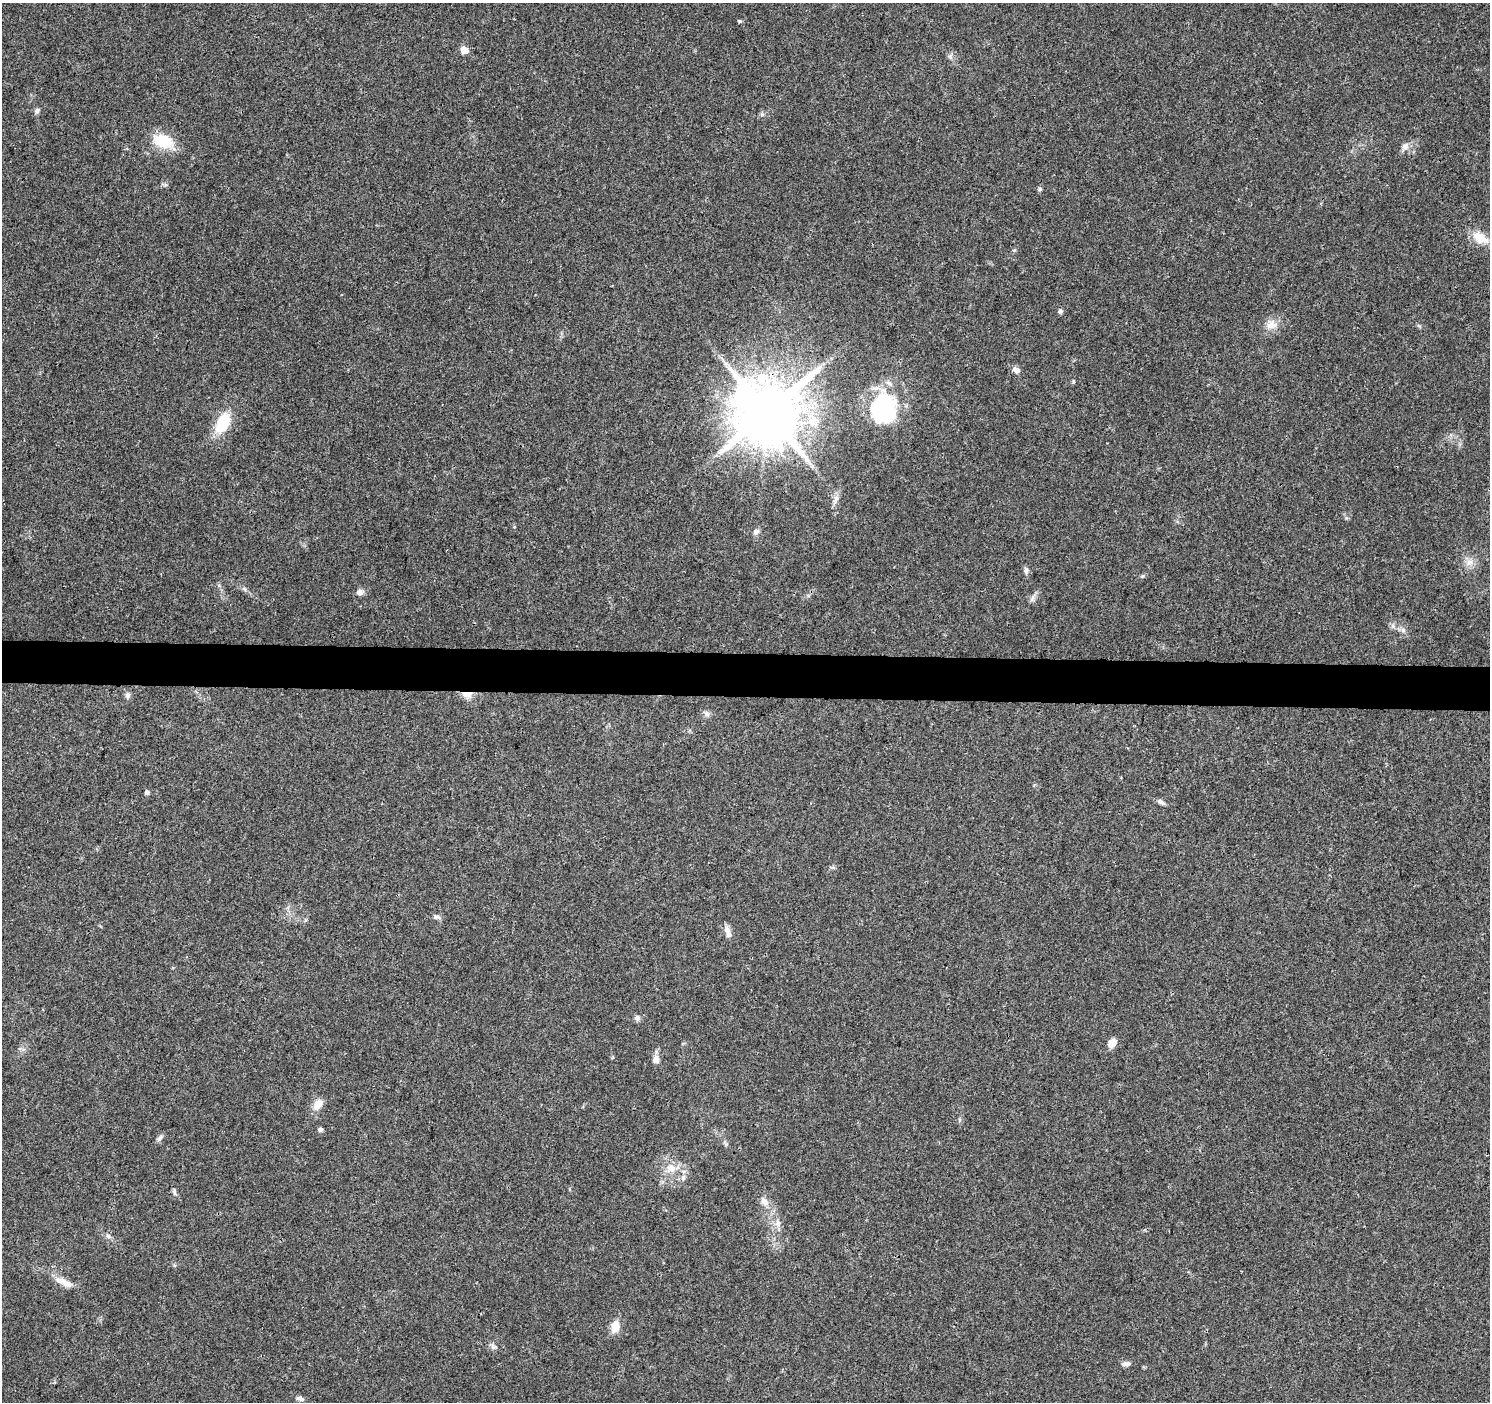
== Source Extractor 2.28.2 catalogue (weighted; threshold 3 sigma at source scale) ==
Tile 5 of 3 x 3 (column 2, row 2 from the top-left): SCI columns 1488-2975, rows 1628-3027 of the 4471 x 4709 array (HDU 1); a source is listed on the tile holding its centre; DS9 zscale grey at full resolution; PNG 1492 x 1404 px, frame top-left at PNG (2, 3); no overlay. Shown black and unused: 3% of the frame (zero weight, under 3 of 4 exposures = <1% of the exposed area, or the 3 px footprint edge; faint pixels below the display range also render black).
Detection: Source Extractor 2.28.2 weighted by HDU 2 'WHT'; one run over the whole footprint, this tile lists its part. Background 0.0484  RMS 0.0039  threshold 0.0174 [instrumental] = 3 sigma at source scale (4.5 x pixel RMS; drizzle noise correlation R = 1.50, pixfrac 1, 0.0396/0.0396 arcsec/px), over >= 5 px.
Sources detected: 49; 2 inside a brighter listed object's ellipse — not listed separately; the other 47 listed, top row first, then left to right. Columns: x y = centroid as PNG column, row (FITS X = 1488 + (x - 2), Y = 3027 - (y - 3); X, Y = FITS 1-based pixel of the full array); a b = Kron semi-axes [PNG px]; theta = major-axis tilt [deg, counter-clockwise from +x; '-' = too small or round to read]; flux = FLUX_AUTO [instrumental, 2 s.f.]
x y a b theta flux
739 21 5 4 - 0.58
464 50 5 5 - 6.5
950 57 7 5 -44 0.89
37 111 8 6 84 0.99
163 141 25 16 -18 12
1405 146 10 9 - 2.1
1040 189 6 5 - 0.64
1480 238 22 13 -32 6.5
1060 311 6 6 - 0.92
1272 325 17 12 13 4.3
1016 370 10 7 -32 1.8
1073 382 6 4 79 0.48
884 408 40 30 87 38
767 412 17 17 - 2900
813 421 18 15 40 8.6
223 422 23 13 65 14
836 499 14 6 69 1.8
756 532 9 7 45 1.3
1470 562 11 7 31 2.3
1026 570 9 6 -84 1.2
1142 576 6 5 - 0.63
360 592 9 8 - 1.6
1032 599 11 4 63 1.2
1403 630 7 6 - 1.2
467 694 16 7 -4 3.6
127 695 8 7 - 1.2
707 714 8 7 - 1.3
147 792 5 5 - 1.1
1161 802 10 6 -35 1.1
436 917 8 5 10 1.1
727 930 9 9 - 2
637 1018 8 7 - 1.2
1112 1043 10 8 66 3.3
656 1059 11 8 83 2.2
318 1104 13 9 53 4.2
320 1129 6 5 - 0.89
159 1138 11 5 52 1.1
671 1168 13 11 16 4.4
683 1178 8 6 76 1.3
174 1192 10 5 -85 0.94
764 1202 13 8 -49 2.6
778 1223 9 6 -89 1.7
108 1236 6 6 - 0.97
61 1281 16 8 -9 3.2
615 1327 13 9 78 5.2
1126 1364 13 6 6 1.4
300 1399 11 6 -15 1.4
Overlapping masked pixels (flux is a lower limit): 2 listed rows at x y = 767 412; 467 694
Unlisted compact peaks at least as high as the median listed source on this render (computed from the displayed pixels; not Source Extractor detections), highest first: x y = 493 1347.